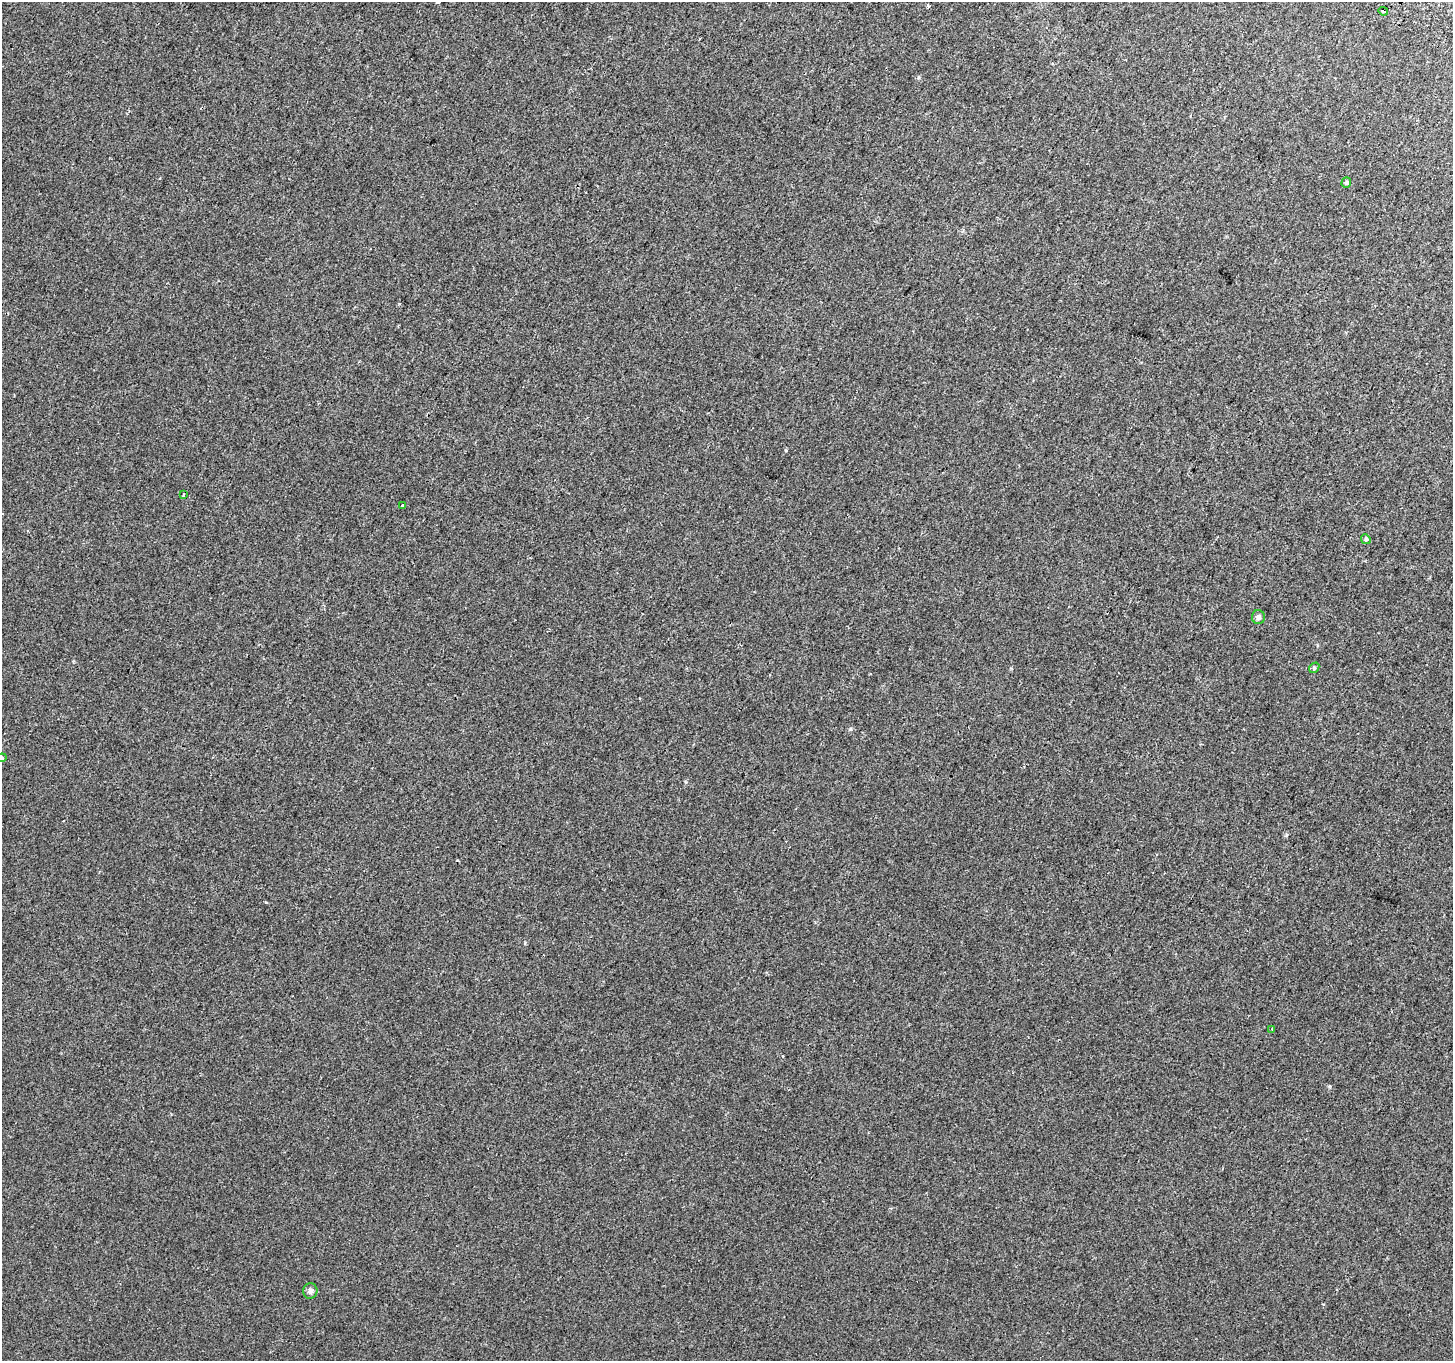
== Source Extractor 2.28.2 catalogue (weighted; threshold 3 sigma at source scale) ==
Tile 10 of 4 x 4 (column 2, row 3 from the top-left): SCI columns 1485-2935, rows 1608-2966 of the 5874 x 5999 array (HDU 1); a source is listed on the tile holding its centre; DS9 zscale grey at full resolution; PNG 1455 x 1363 px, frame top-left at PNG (2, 2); each listed source drawn as its Kron ellipse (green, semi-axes under 4 px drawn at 4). Shown black and unused: <1% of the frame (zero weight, under 2 of 3 exposures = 3% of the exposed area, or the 3 px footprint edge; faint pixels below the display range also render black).
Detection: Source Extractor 2.28.2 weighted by HDU 2 'WHT'; one run over the whole footprint, this tile lists its part. Background 7.47e-04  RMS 0.0039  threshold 0.0175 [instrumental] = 3 sigma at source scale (4.5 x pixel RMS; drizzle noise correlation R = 1.50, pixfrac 1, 0.0396/0.0396 arcsec/px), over >= 5 px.
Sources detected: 12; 2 cosmic-ray / hot-pixel residue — neither listed nor drawn; the other 10 listed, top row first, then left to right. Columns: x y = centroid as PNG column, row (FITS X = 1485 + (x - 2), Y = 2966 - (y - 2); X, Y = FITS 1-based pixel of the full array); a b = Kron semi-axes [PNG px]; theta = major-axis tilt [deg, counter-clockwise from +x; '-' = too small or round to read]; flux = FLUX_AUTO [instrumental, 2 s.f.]
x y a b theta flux
1383 11 5 3 - 4.3
1346 182 5 5 - 0.52
183 495 3 2 - 0.41
402 506 3 3 - 4.1
1366 539 5 4 - 0.5
1258 617 7 6 - 1.2
1314 668 6 4 49 0.52
2 758 5 3 - 0.47
1272 1029 3 3 - 0.46
310 1291 8 7 - 1.3
Overlapping masked pixels (flux is a lower limit): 1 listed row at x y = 1383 11
Isophote crosses this tile's border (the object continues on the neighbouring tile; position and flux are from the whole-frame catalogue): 1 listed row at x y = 2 758
Unlisted compact peaks at least as high as the median listed source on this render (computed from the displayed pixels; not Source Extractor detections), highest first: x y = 786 450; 850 729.